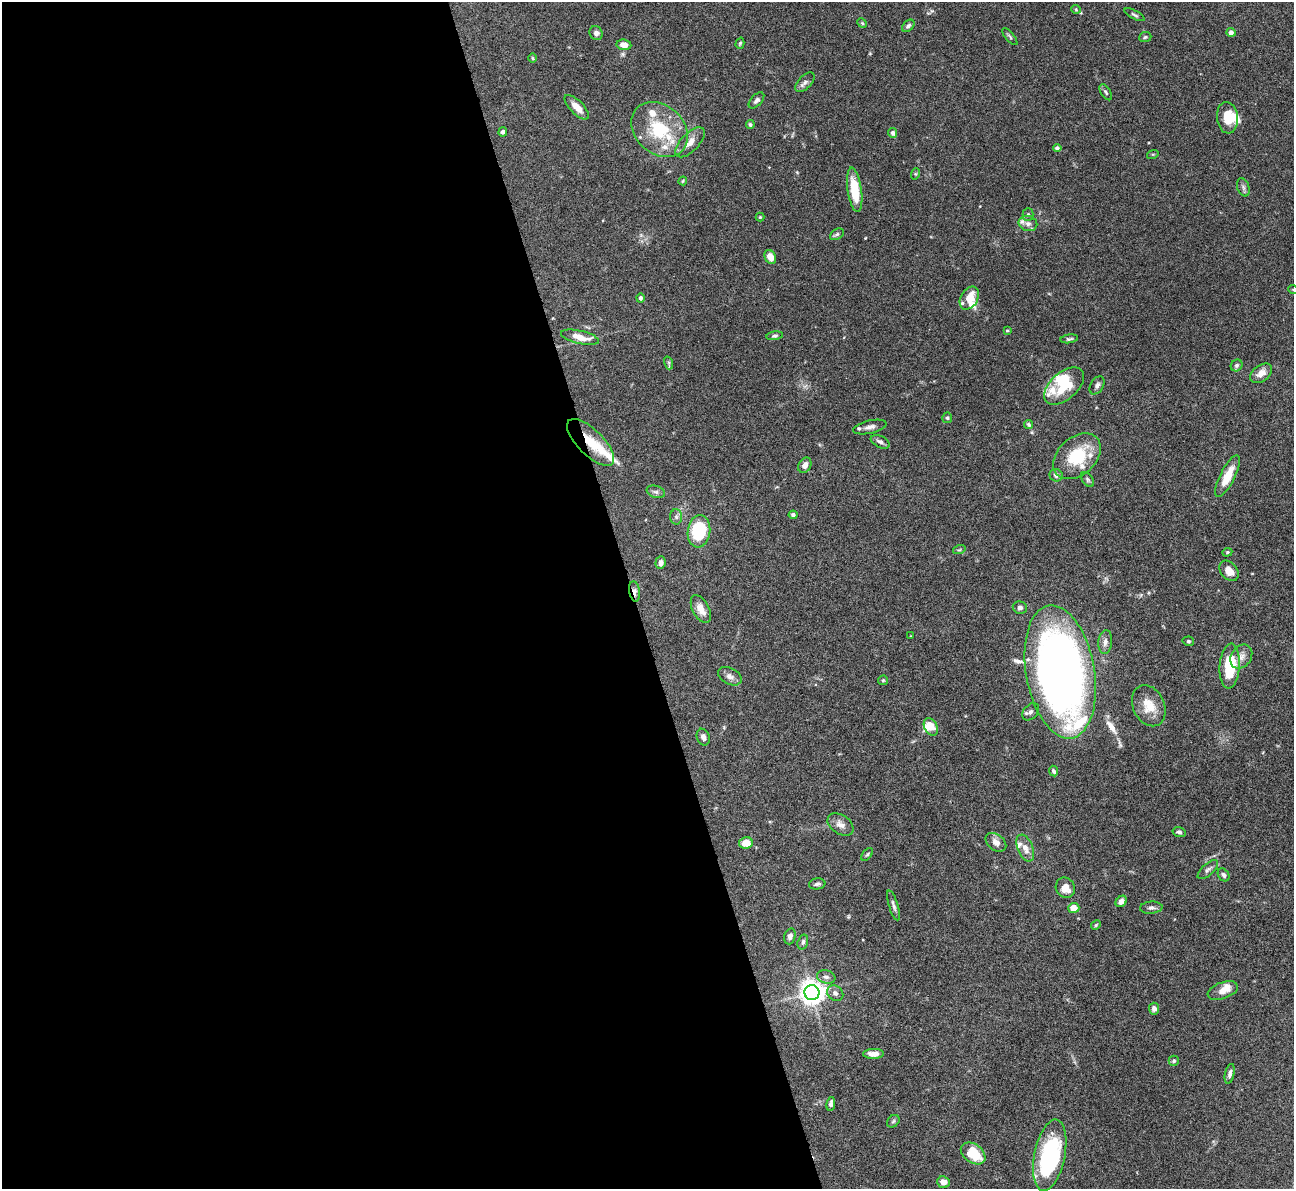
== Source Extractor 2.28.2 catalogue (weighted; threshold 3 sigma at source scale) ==
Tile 9 of 4 x 4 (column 1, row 3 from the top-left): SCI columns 3-1294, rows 1450-2636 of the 5172 x 5153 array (HDU 1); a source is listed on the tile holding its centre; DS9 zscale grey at full resolution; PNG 1296 x 1191 px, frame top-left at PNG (2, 2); each listed source drawn as its Kron ellipse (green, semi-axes under 4 px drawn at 4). Shown black and unused: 49% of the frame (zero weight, under 4 of 8 exposures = <1% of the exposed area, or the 3 px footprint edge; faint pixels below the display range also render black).
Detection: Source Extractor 2.28.2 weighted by HDU 2 'WHT'; one run over the whole footprint, this tile lists its part. Background 0.0647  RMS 0.0025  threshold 0.0101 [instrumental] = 3 sigma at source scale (4.09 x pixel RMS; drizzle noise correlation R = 1.36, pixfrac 0.8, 0.05/0.05 arcsec/px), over >= 5 px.
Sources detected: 126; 2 inside a brighter object's white glare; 2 long thin detections or spike segments (spike, bleed or trail) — neither listed nor drawn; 14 inside a brighter listed object's ellipse — not listed separately; the other 108 listed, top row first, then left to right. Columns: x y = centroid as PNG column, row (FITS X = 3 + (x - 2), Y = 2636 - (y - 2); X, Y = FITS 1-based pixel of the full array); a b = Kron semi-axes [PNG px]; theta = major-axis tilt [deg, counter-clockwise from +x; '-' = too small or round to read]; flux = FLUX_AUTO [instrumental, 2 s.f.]
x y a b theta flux
1076 9 5 4 - 0.25
1134 15 11 4 -27 0.43
862 23 5 4 - 0.26
908 26 7 5 44 0.54
1231 32 4 4 - 0.99
596 33 7 6 - 0.74
1010 37 10 3 -50 0.39
1145 37 6 5 - 0.38
740 43 6 4 73 0.31
624 45 7 5 -7 1.8
533 58 5 3 - 0.23
805 82 12 6 45 0.86
1106 92 9 4 -58 0.5
756 100 10 5 47 0.63
577 107 16 6 -46 2.3
1227 118 16 10 -83 4.4
750 125 4 4 - 0.41
660 130 31 24 -40 12
503 132 5 4 - 0.52
893 133 5 4 - 0.71
690 142 19 9 46 2.1
1057 148 4 4 - 0.7
1153 154 6 3 17 0.24
915 174 6 3 71 0.27
683 181 4 3 - 0.21
1243 187 9 6 -71 0.64
855 190 22 7 -82 7
1028 215 6 5 - 0.5
760 217 4 4 - 0.23
1028 223 9 7 -14 1
837 234 7 5 30 0.46
770 257 7 5 -64 2.3
1293 289 5 3 - 0.19
640 298 4 4 - 0.6
969 298 12 8 58 3.7
1007 330 4 4 - 0.25
775 336 8 4 9 0.41
580 337 19 6 -13 3.2
1069 339 9 4 9 0.43
669 363 7 4 -72 0.34
1237 365 6 5 - 0.51
1261 373 12 8 38 1.8
1097 385 10 6 58 0.78
1064 386 23 13 41 6.2
947 418 5 5 - 0.36
1029 425 5 4 - 0.37
870 427 17 6 12 1.2
591 442 31 13 -45 5.4
880 442 10 5 -26 0.81
1077 456 27 19 42 9.5
805 465 8 6 60 1.2
1056 475 7 6 - 0.82
1227 476 23 7 63 4.3
1087 479 8 5 -55 0.47
656 492 9 6 -17 0.6
793 515 4 4 - 0.56
676 517 7 6 - 0.63
699 531 16 11 83 13
959 550 6 4 18 0.31
1227 552 5 4 - 0.31
660 563 6 5 - 0.83
1229 571 11 8 -51 2.1
634 591 10 5 -81 1.1
1020 608 7 6 - 0.67
701 609 15 8 -63 2.2
911 636 3 2 - 0.13
1188 641 6 4 -13 0.31
1105 642 12 7 85 1.1
1241 657 13 10 55 1.6
1230 666 22 10 86 9.6
1060 672 67 34 -80 180
730 676 12 8 -29 1.1
883 680 5 4 - 0.28
1149 706 21 15 -65 4.2
1031 712 10 7 45 0.74
931 727 9 6 -61 2.7
703 737 8 6 -68 0.97
1054 771 5 4 - 0.54
840 824 14 9 -35 1.6
1179 832 7 5 -16 0.54
996 842 11 7 -39 1.3
746 843 7 5 10 3.3
1025 848 14 7 -68 1.7
867 854 7 4 52 0.38
1208 870 13 5 42 0.74
1223 875 7 5 -54 0.57
817 884 8 5 6 0.59
1065 888 10 9 - 2.4
1121 901 6 5 - 1.3
893 905 15 4 -73 0.83
1074 908 6 5 - 2.4
1151 908 11 6 4 0.76
1096 925 5 4 - 0.31
790 936 8 5 73 0.81
803 942 7 5 74 0.53
826 977 9 6 -16 0.84
1223 990 16 8 19 2.3
812 993 7 7 - 210
835 993 8 7 - 1
1154 1009 6 5 - 0.94
874 1054 10 5 1 1.9
1174 1061 5 5 - 0.41
1230 1074 10 4 77 0.78
831 1104 7 4 80 0.77
893 1121 7 5 46 0.43
973 1153 13 9 -36 6.6
1050 1155 36 15 79 32
943 1182 6 5 - 1.5
Overlapping masked pixels (flux is a lower limit): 2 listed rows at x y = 591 442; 634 591
Isophote crosses this tile's border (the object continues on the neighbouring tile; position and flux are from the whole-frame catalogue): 1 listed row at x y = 1293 289